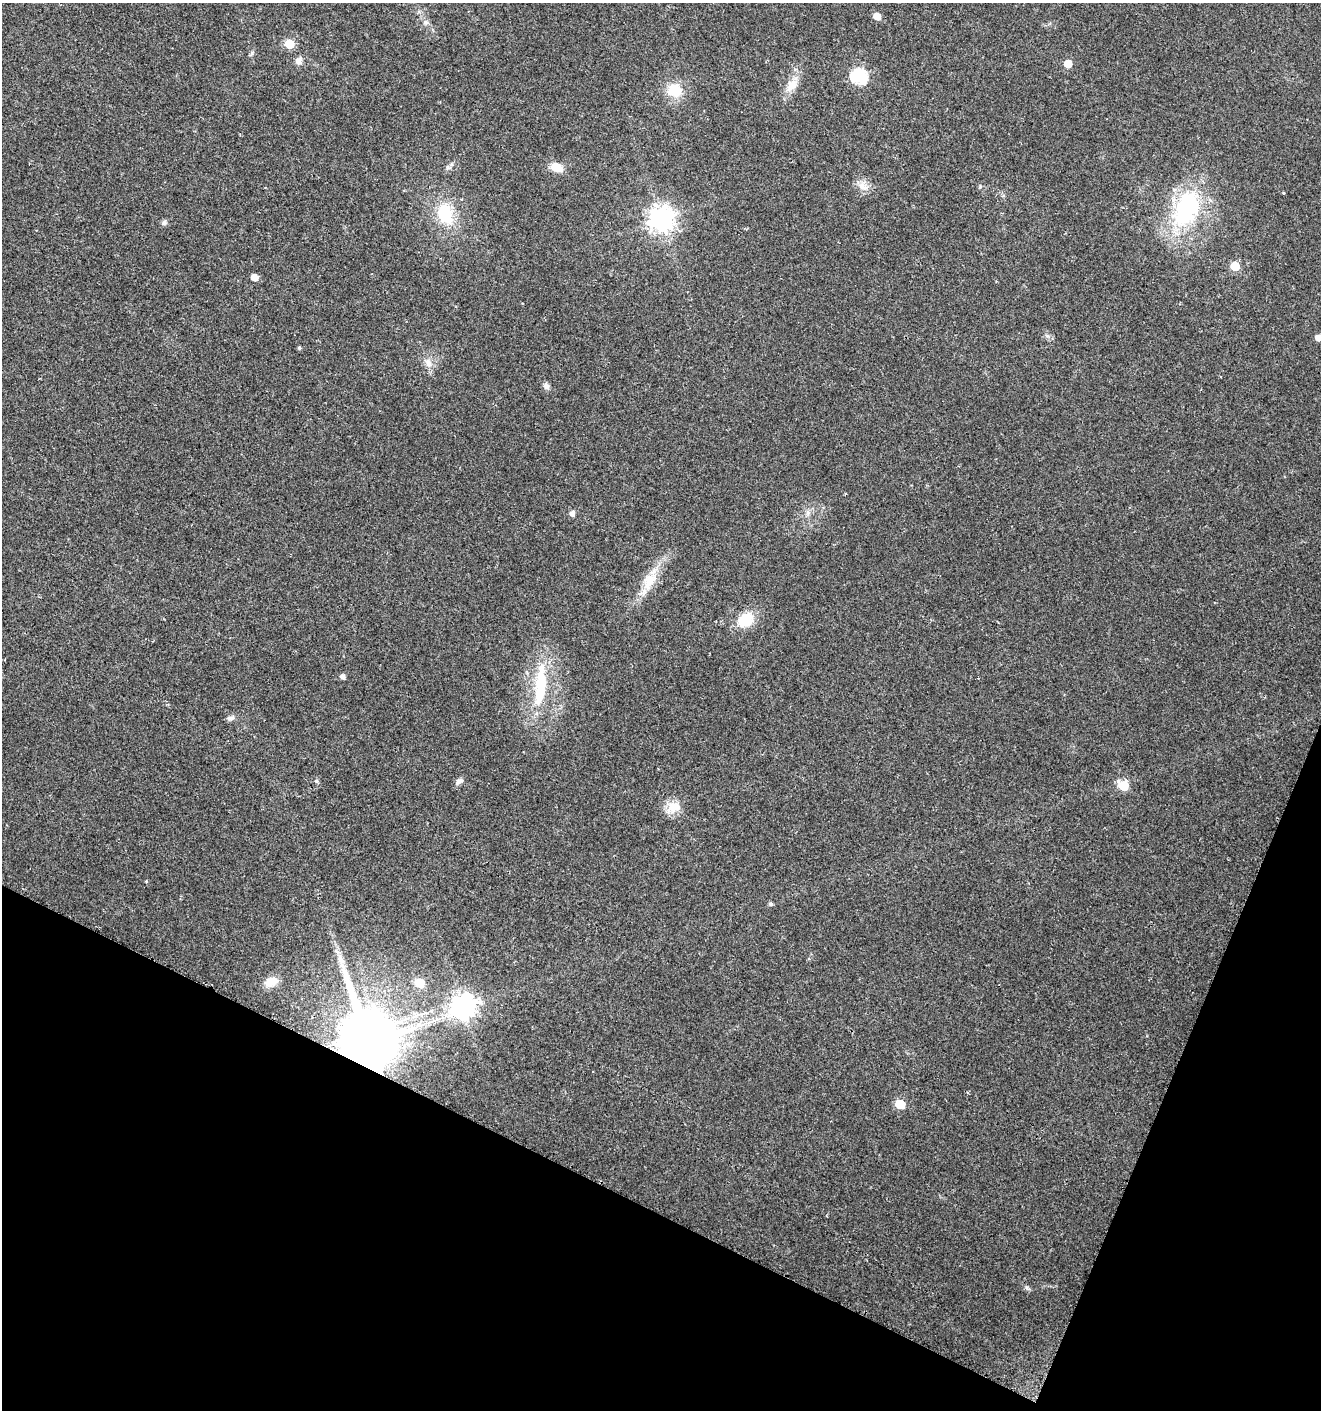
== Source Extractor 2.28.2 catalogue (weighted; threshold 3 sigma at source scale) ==
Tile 15 of 4 x 4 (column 3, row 4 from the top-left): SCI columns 2917-4235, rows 6-1413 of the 5767 x 5648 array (HDU 1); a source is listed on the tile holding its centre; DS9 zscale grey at full resolution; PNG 1323 x 1412 px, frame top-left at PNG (2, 3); no overlay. Shown black and unused: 20% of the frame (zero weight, under 2 of 3 exposures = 1% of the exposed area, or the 3 px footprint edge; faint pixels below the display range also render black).
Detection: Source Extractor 2.28.2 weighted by HDU 2 'WHT'; one run over the whole footprint, this tile lists its part. Background 0.0196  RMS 0.0049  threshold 0.022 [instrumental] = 3 sigma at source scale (4.5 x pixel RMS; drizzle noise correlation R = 1.50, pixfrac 1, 0.0396/0.0396 arcsec/px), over >= 5 px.
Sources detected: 43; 1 inside a brighter object's white glare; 1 cosmic-ray / hot-pixel residue — not listed; the other 41 listed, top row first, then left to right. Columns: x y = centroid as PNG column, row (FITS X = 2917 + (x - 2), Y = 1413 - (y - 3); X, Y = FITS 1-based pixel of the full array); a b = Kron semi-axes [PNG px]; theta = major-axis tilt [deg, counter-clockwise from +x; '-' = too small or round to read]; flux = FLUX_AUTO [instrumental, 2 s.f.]
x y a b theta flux
877 16 5 5 - 5.9
426 22 6 6 - 1.2
289 44 6 5 - 20
252 53 7 4 71 0.85
299 61 9 8 - 2.6
1068 63 5 5 - 11
859 76 7 6 - 85
791 86 20 12 53 6.7
674 90 16 14 -16 12
557 167 15 10 -22 6.1
863 186 16 9 -33 4.2
980 186 5 5 - 0.66
1186 209 49 29 64 56
445 214 27 18 -71 20
661 219 9 8 - 460
164 223 7 6 - 1.4
1235 266 6 5 - 14
254 277 5 5 - 5.1
1319 338 5 5 - 4.1
299 348 4 4 - 0.9
428 363 13 8 -71 3.4
546 386 9 7 -53 1.8
808 512 8 6 -89 1.8
571 513 6 6 - 2
649 581 27 14 60 11
745 620 19 15 32 14
342 676 5 4 - 2.1
540 686 64 14 85 29
230 718 10 6 11 1.7
317 781 6 5 - 0.94
459 781 12 6 33 1.7
1123 786 7 6 - 19
673 807 21 15 31 7.4
771 904 5 5 - 1.1
271 982 16 10 22 5.4
420 983 6 5 - 22
463 1006 9 8 - 380
368 1043 13 10 -4 3000
593 1071 3 3 - 6.5
900 1104 6 5 - 20
1027 1288 8 4 -45 1
Overlapping masked pixels (flux is a lower limit): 1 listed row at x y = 368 1043
Isophote crosses this tile's border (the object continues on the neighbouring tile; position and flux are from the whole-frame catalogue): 1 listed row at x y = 1319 338
Unlisted compact peaks at least as high as the median listed source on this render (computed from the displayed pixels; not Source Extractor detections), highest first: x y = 146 881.